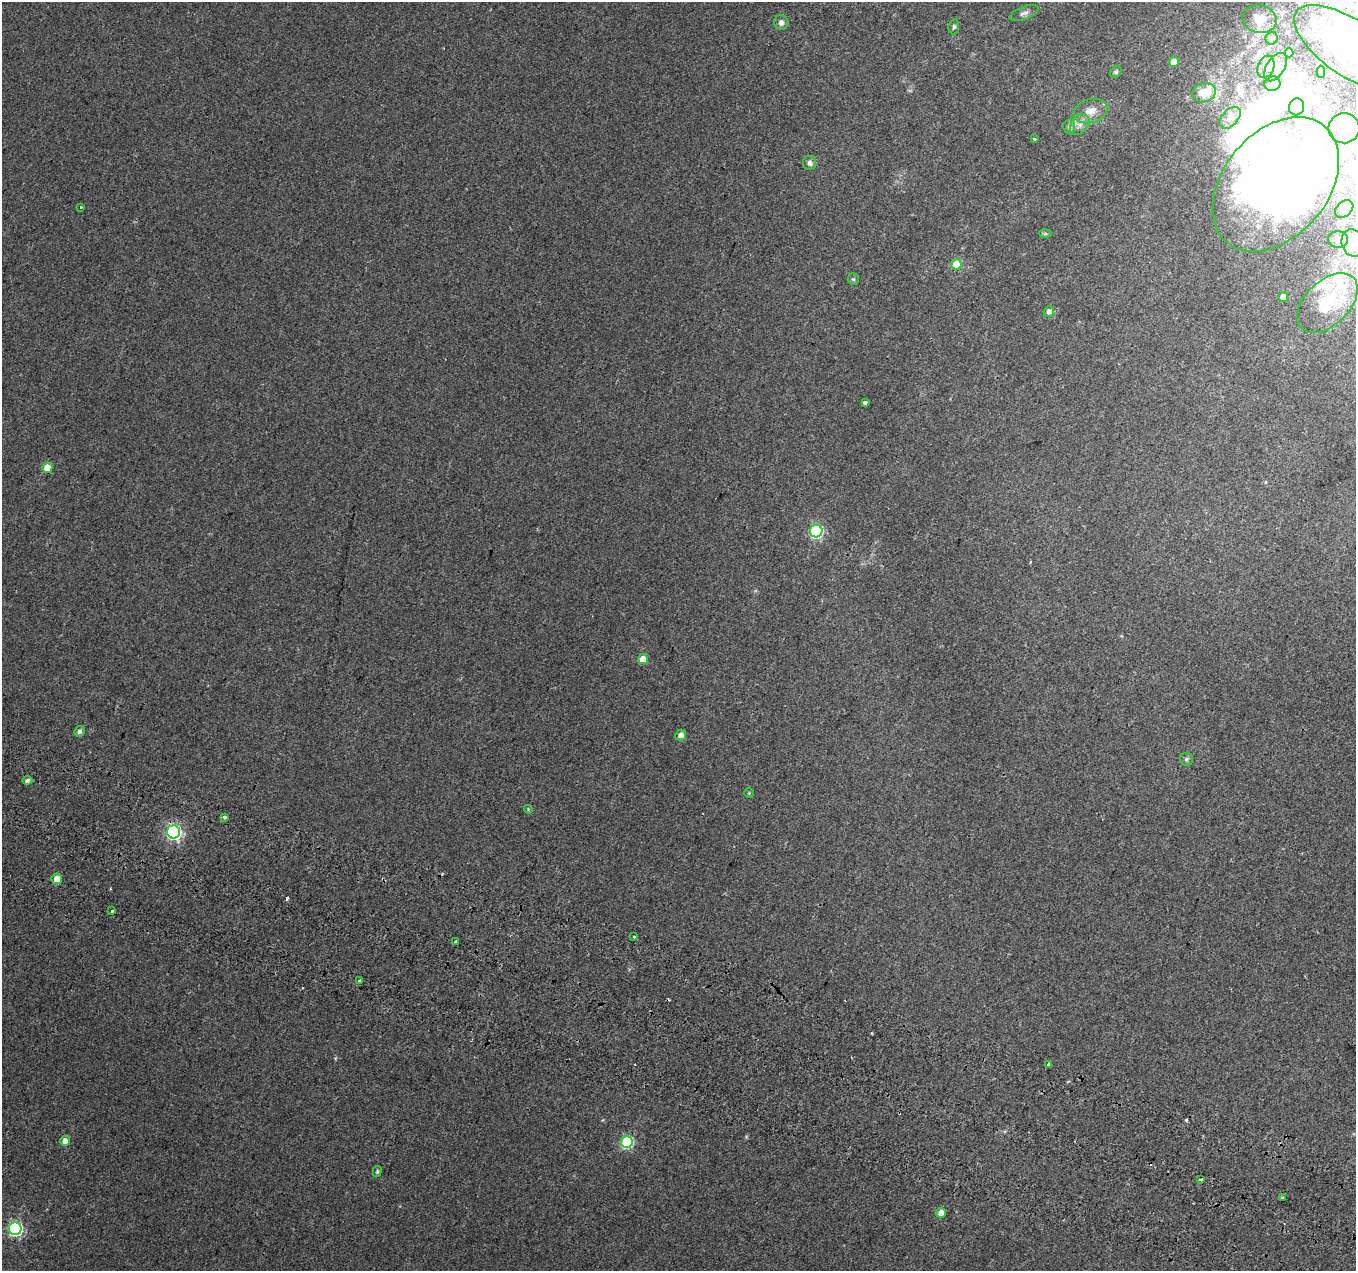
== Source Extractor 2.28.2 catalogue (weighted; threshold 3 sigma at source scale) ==
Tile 6 of 4 x 4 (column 2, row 2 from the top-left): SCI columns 1376-2729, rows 2812-4080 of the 5469 x 5685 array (HDU 1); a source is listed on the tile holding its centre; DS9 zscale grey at full resolution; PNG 1358 x 1273 px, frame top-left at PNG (2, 2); each listed source drawn as its Kron ellipse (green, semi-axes under 4 px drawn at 4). Shown black and unused: <1% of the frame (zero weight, under 2 of 3 exposures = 3% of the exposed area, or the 3 px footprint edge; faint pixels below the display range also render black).
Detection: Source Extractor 2.28.2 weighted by HDU 2 'WHT'; one run over the whole footprint, this tile lists its part. Background 0.00285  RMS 0.0046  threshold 0.0208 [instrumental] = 3 sigma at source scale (4.5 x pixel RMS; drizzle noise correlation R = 1.50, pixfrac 1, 0.0396/0.0396 arcsec/px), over >= 5 px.
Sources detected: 76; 7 inside a brighter object's white glare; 6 cosmic-ray / hot-pixel residue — neither listed nor drawn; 5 inside a brighter listed object's ellipse — not listed separately; the other 58 listed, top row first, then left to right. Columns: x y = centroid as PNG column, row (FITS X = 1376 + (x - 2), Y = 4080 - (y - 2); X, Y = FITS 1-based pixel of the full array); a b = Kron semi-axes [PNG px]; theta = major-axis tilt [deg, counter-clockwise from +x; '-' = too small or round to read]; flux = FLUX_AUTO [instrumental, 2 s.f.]
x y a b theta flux
1024 13 15 6 21 1.9
1260 19 17 14 -12 6.8
781 22 7 7 - 1.8
954 27 8 5 79 1
1272 38 6 6 - 1.9
1351 49 66 28 -34 43
1289 53 4 4 - 1.2
1174 62 5 5 - 8.6
1266 67 11 8 68 2.2
1276 67 16 9 58 3.4
1116 72 7 5 45 0.9
1321 72 6 4 -90 0.85
1273 84 8 7 - 2
1204 93 12 9 18 7.1
1297 107 8 7 - 2.2
1090 111 17 12 16 6.2
1230 118 13 8 46 2.9
1080 124 12 8 52 3.2
1069 126 7 6 - 1.1
1344 128 15 15 - 6.6
1034 139 3 3 - 1.6
810 163 7 6 - 1.5
1276 184 76 52 50 800
81 207 3 3 - 0.52
1344 209 10 7 41 4.4
1045 233 6 4 2 0.68
1338 239 10 8 -5 1.9
1353 243 14 10 -74 4
956 264 5 5 - 18
853 279 6 5 - 0.82
1283 297 5 5 - 5.5
1327 303 36 22 44 29
1049 311 5 5 - 2.2
865 402 4 3 - 2.9
47 468 5 5 - 9.3
816 531 6 6 - 68
643 659 5 5 - 8.6
80 731 5 5 - 1.6
681 735 6 5 - 2.7
1186 759 6 6 - 1.1
27 780 5 4 - 1.6
749 793 4 4 - 0.45
528 809 4 3 - 0.4
225 817 3 3 - 2.7
174 832 6 6 - 100
57 879 5 5 - 6.4
112 911 3 3 - 2
633 936 3 3 - 16
456 942 3 3 - 7.2
360 981 3 3 - 2.6
1048 1064 3 3 - 1.6
65 1141 5 5 - 3.3
627 1142 6 6 - 42
377 1172 6 4 75 0.73
1201 1179 4 3 - 1
1282 1198 4 2 - 0.45
941 1213 5 5 - 3.2
15 1229 6 6 - 80
Isophote crosses this tile's border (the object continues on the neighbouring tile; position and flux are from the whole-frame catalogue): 2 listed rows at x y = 1351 49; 1276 184